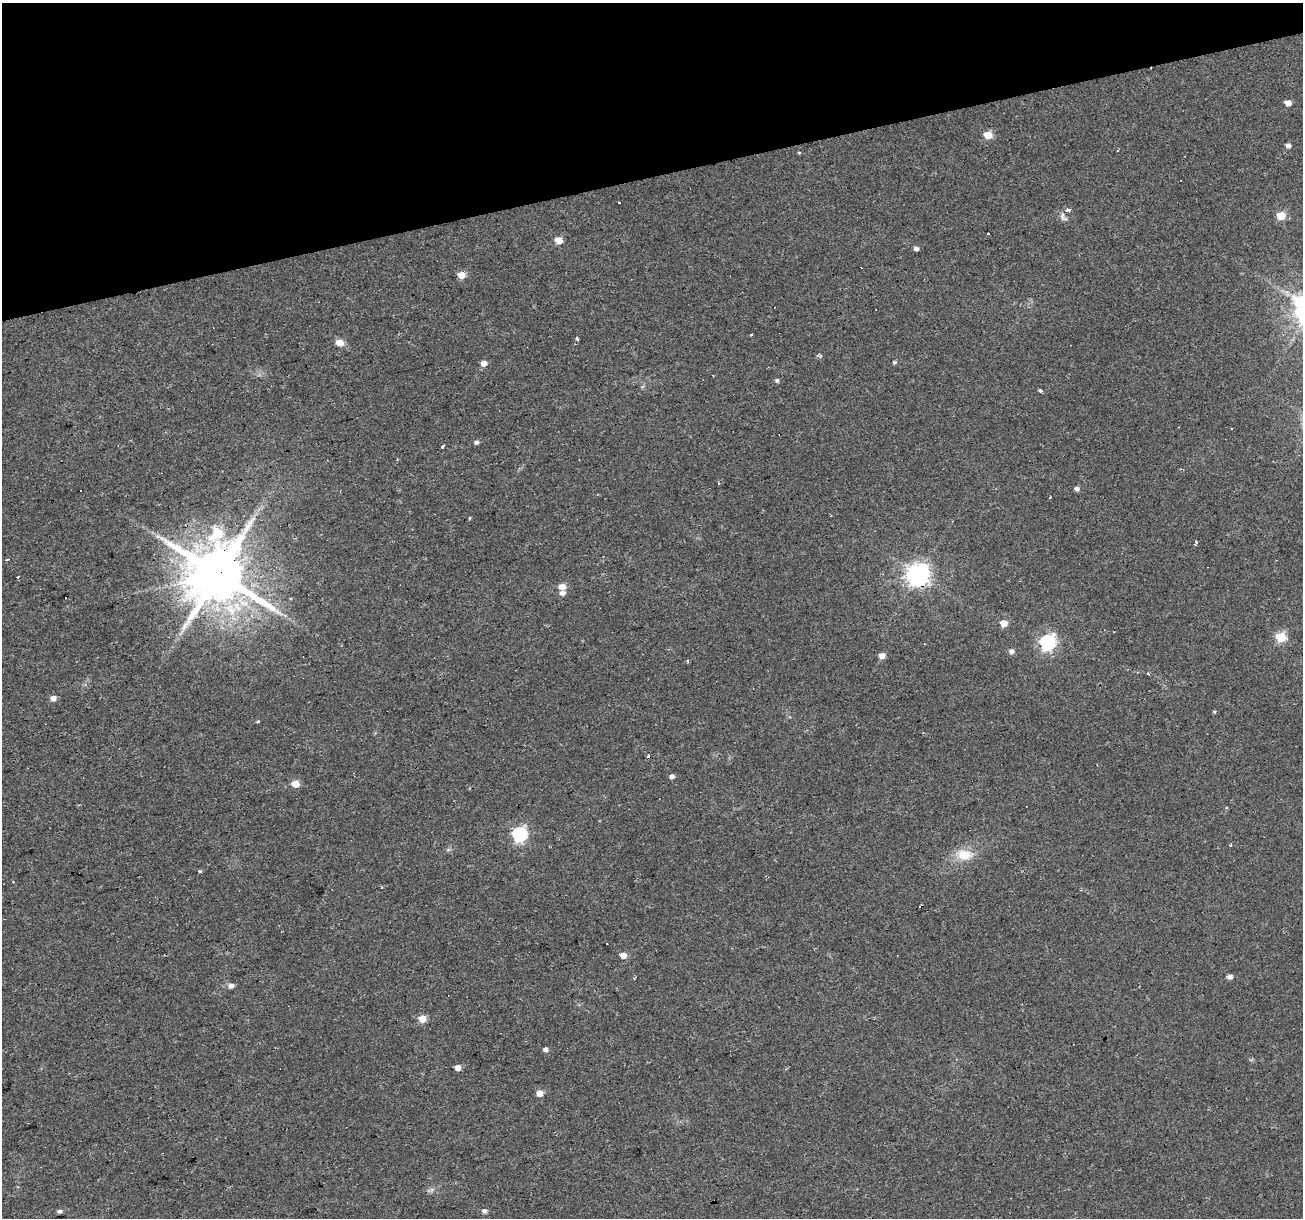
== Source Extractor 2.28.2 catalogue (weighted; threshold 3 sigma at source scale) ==
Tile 3 of 4 x 4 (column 3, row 1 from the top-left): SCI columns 2603-3903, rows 3695-4910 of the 5204 x 5007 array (HDU 1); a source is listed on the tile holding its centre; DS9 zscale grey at full resolution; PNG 1305 x 1220 px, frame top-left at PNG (2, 3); no overlay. Shown black and unused: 14% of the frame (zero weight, under 2 of 3 exposures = <1% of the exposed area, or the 3 px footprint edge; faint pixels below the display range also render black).
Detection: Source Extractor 2.28.2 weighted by HDU 2 'WHT'; one run over the whole footprint, this tile lists its part. Background 0.0333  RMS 0.0067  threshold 0.0302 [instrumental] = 3 sigma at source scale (4.5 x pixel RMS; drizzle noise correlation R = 1.50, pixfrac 1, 0.0396/0.0396 arcsec/px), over >= 5 px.
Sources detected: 74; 14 cosmic-ray / hot-pixel residue — not listed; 1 inside a brighter listed object's ellipse — not listed separately; the other 59 listed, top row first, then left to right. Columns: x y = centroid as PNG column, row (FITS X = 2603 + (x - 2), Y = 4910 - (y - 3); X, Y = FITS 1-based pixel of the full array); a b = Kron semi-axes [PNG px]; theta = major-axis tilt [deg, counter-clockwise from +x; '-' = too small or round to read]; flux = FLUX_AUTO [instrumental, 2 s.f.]
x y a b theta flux
1288 103 5 5 - 5.9
988 135 5 5 - 18
1288 146 5 5 - 2.6
799 153 4 3 - 0.64
1067 210 4 4 - 4.7
1281 216 5 5 - 21
1063 217 13 7 -54 2.8
988 233 3 3 - 5.5
559 240 5 5 - 11
916 248 5 4 - 2.5
461 275 5 5 - 10
752 335 3 3 - 1.7
577 339 3 3 - 2.7
339 343 6 5 - 8.5
819 356 6 5 - 2
894 362 5 5 - 1
484 363 5 5 - 5
777 380 5 4 - 1.4
1040 391 4 4 - 1.4
1231 429 3 2 - 0.66
476 442 6 4 5 1.8
443 446 4 3 - 6.4
718 483 3 3 - 5.1
1076 489 5 4 - 3.2
470 518 3 3 - 2.3
217 532 22 17 -63 17
1196 543 4 3 - 3
7 559 5 3 - 0.61
218 574 17 15 2 5600
918 574 8 8 - 510
562 587 6 5 - 6.7
562 593 6 5 - 3.2
1004 623 5 4 - 11
1281 637 6 5 - 45
1048 642 7 6 - 170
1011 651 5 5 - 2.9
882 655 5 5 - 6
688 661 4 3 - 0.98
1148 674 4 3 - 0.55
53 698 5 5 - 4.1
1214 712 4 4 - 0.77
258 721 4 3 - 0.79
672 776 5 4 - 2.4
295 784 5 4 - 13
520 834 6 6 - 120
1230 845 4 3 - 0.55
448 850 7 4 19 1.1
964 855 24 15 -5 14
200 871 4 4 - 0.76
921 906 3 3 - 1.4
623 955 5 4 - 7.2
1230 977 5 5 - 2.9
231 986 6 5 - 3.2
422 1019 6 5 - 12
545 1049 5 4 - 2.5
457 1068 5 4 - 5.6
540 1093 5 5 - 7.3
60 1211 5 4 - 1.7
485 1211 5 4 - 2.8
Overlapping masked pixels (flux is a lower limit): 3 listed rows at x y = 218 574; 918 574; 921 906